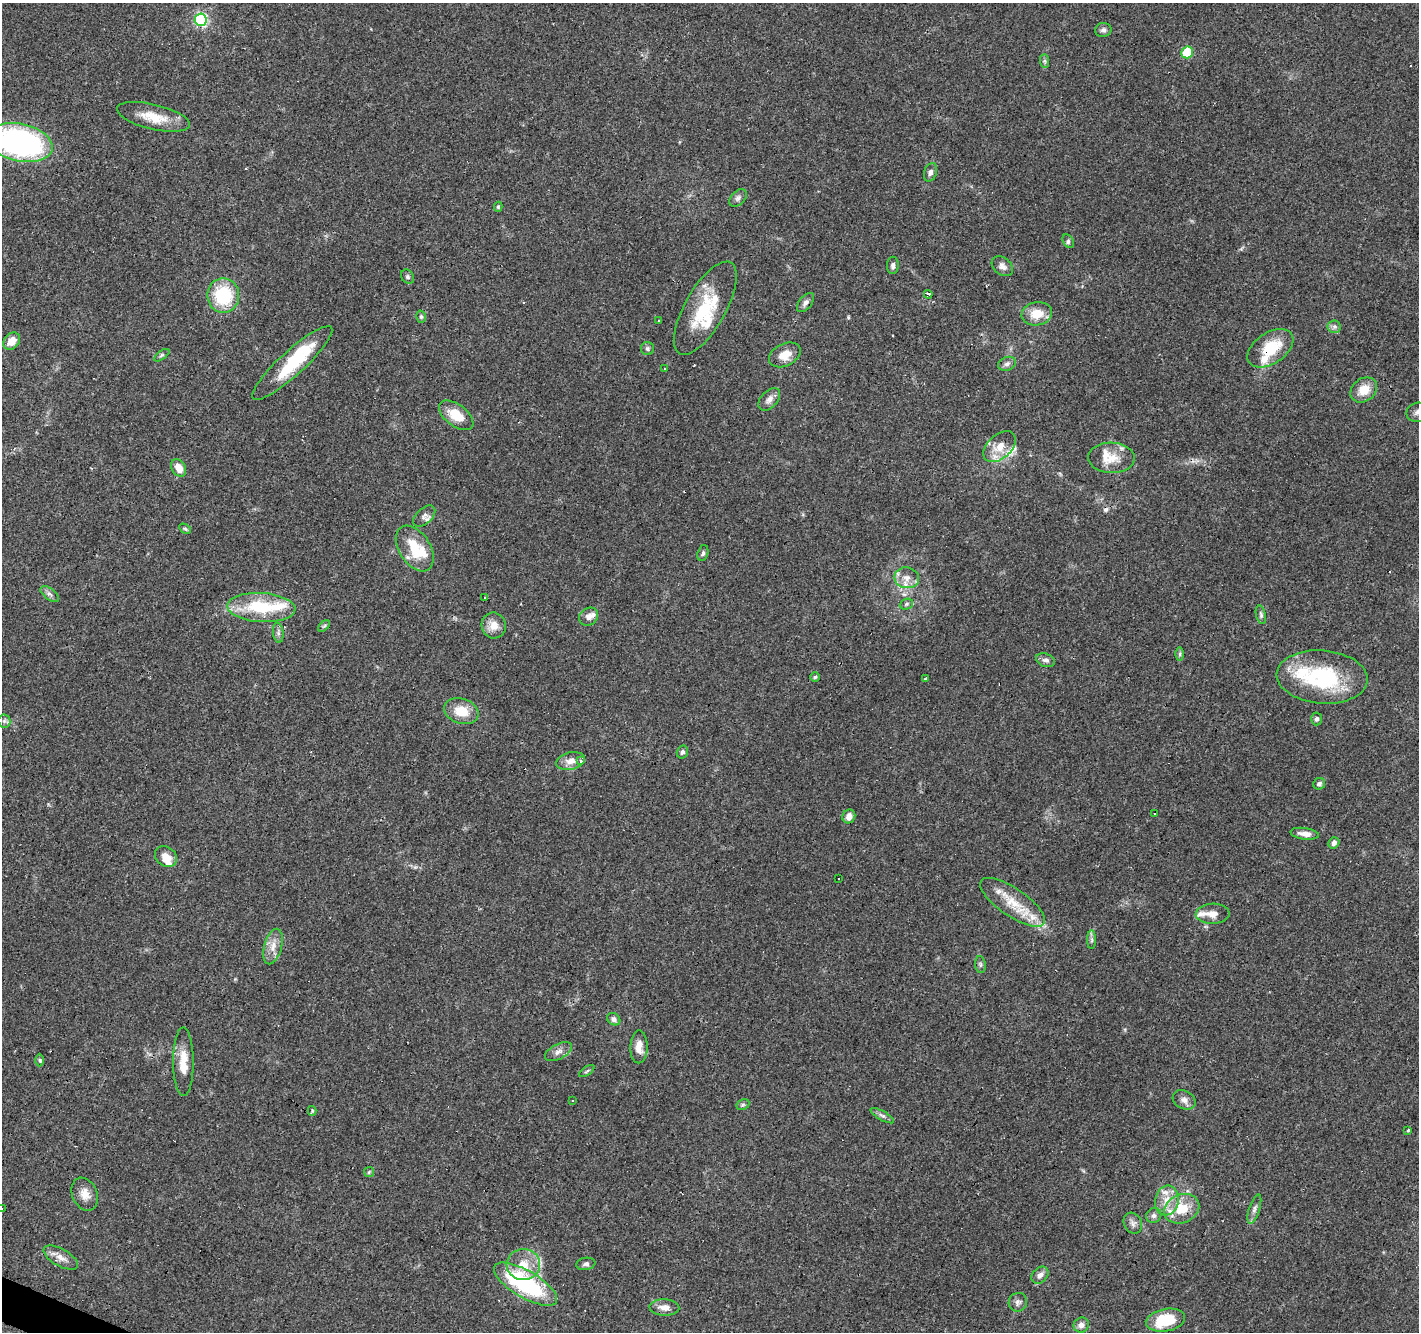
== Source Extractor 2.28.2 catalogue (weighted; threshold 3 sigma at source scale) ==
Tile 7 of 4 x 4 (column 3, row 2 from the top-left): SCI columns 2834-4250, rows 2859-4188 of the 5670 x 5783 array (HDU 1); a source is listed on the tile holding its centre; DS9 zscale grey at full resolution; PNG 1421 x 1334 px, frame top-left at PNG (2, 3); each listed source drawn as its Kron ellipse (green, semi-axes under 4 px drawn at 4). Shown black and unused: <1% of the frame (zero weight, under 3 of 4 exposures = <1% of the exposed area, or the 3 px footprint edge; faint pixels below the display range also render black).
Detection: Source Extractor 2.28.2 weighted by HDU 2 'WHT'; one run over the whole footprint, this tile lists its part. Background 0.0903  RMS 0.0053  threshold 0.0239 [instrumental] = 3 sigma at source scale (4.5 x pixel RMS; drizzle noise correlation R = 1.50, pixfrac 1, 0.0396/0.0396 arcsec/px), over >= 5 px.
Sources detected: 129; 1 inside a brighter object's white glare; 8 cosmic-ray / hot-pixel residue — neither listed nor drawn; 18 inside a brighter listed object's ellipse — not listed separately; the other 102 listed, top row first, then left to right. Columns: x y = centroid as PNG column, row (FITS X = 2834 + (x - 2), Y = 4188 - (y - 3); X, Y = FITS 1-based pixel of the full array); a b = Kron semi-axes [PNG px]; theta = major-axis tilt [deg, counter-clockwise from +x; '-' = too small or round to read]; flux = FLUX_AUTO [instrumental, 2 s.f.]
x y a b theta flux
201 20 6 6 - 70
1103 30 8 7 - 1.5
1187 52 6 5 - 25
1045 61 7 4 -89 1.1
153 117 37 12 -13 13
20 143 33 19 -12 140
930 172 9 6 71 1.9
738 198 10 6 45 1.8
498 207 5 4 - 0.85
1068 241 7 5 -61 1.1
893 265 8 6 89 1.7
1002 266 12 8 -40 2.8
407 277 8 6 -55 1.1
928 294 4 3 - 27
223 295 17 16 - 30
805 303 11 6 52 2
705 308 52 20 61 30
1037 314 15 11 10 10
421 317 6 4 -74 0.87
659 321 3 2 - 0.63
1334 327 6 6 - 1.4
12 341 9 7 49 6.1
1270 348 25 15 34 19
647 349 6 6 - 1.2
162 355 9 4 35 1
785 355 17 11 27 7.6
292 363 53 12 42 29
1007 364 9 6 20 1.8
664 369 3 3 - 1.1
1364 390 14 11 38 8.4
769 399 13 8 46 3.1
1418 412 11 9 11 2.7
456 415 20 11 -37 12
1000 447 19 12 42 8.6
1111 458 23 15 -2 9.5
179 468 9 6 -57 6
424 516 13 7 42 2.6
185 529 6 4 -31 0.78
415 548 25 15 -57 18
703 553 8 5 74 1.3
907 578 12 10 -11 4.7
50 594 11 5 -37 1.8
485 598 3 2 - 1
906 604 7 5 23 0.89
261 607 34 14 -3 30
1261 615 9 5 -77 1.2
589 617 10 8 38 2.9
494 625 13 12 - 5.9
324 626 7 4 44 0.82
278 633 10 5 -83 1.6
1180 654 6 4 90 0.96
1045 660 10 6 -21 2
815 677 5 4 - 0.77
1322 677 45 26 -5 51
926 679 4 3 - 1
461 711 18 12 -19 11
1317 719 6 5 - 1.2
4 721 6 6 - 1.3
682 752 7 5 73 1.3
571 761 14 8 11 4.9
581 761 4 3 - 7.1
1319 784 6 5 - 1.5
1155 814 3 3 - 2.6
849 816 7 6 - 3.6
1305 834 14 5 -8 3.3
1334 843 6 5 - 2
166 857 12 9 -37 5.9
839 879 3 2 - 0.75
1013 902 38 14 -34 16
1213 914 17 10 2 4.7
1092 940 9 4 90 1.3
273 946 18 8 75 5.4
980 964 8 5 -84 1.1
614 1019 7 5 -38 2
639 1047 16 8 89 5.5
558 1052 14 7 28 3.2
40 1060 6 4 -88 0.9
183 1062 34 10 -90 9.8
587 1071 9 3 34 0.79
1184 1100 12 9 -27 2.9
573 1101 3 2 - 0.67
743 1105 7 5 30 0.97
312 1111 5 4 - 0.68
882 1116 13 4 -30 1.8
1408 1130 3 3 - 3.1
369 1172 5 5 - 0.8
85 1194 17 12 -66 5.6
1167 1200 15 12 78 7.5
2 1208 3 2 - 0.41
1182 1209 18 14 23 14
1254 1209 15 5 72 2.3
1154 1215 8 7 - 1.7
1133 1223 11 9 -62 2.5
61 1258 19 8 -29 4.4
523 1264 17 15 3 11
586 1264 9 6 10 1.6
1040 1275 10 7 45 2.5
525 1284 36 13 -31 62
1018 1302 9 9 - 2.1
664 1307 15 8 -3 4.6
1165 1320 20 11 11 21
1081 1325 8 7 - 2.7
Overlapping masked pixels (flux is a lower limit): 2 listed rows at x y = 1270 348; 1182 1209
Isophote crosses this tile's border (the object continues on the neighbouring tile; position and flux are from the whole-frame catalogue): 3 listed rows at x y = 20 143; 1418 412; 2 1208